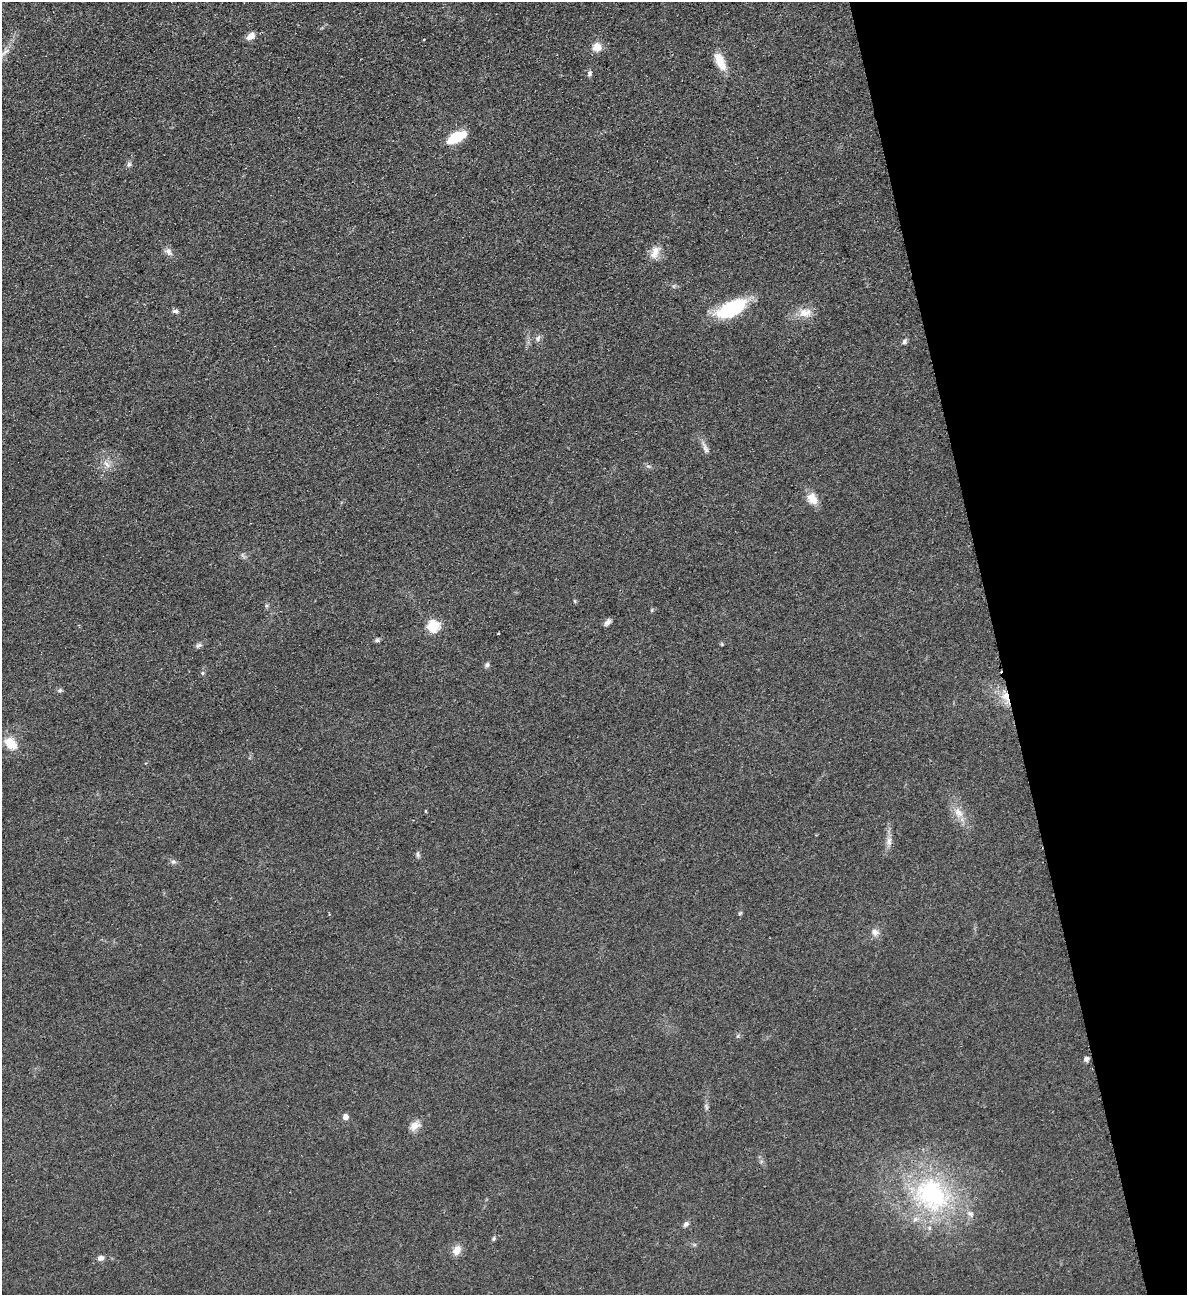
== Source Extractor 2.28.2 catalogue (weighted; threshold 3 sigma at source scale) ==
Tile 12 of 4 x 4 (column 4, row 3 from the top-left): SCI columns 3840-5024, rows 1350-2642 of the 5189 x 5283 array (HDU 1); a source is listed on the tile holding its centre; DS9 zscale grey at full resolution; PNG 1189 x 1297 px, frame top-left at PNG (2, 2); no overlay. Shown black and unused: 16% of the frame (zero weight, under 2 of 3 exposures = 3% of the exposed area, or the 3 px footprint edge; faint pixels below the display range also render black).
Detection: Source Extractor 2.28.2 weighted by HDU 2 'WHT'; one run over the whole footprint, this tile lists its part. Background 0.0822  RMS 0.0093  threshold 0.0419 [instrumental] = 3 sigma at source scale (4.5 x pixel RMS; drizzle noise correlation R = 1.50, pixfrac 1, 0.05/0.05 arcsec/px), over >= 5 px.
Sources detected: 48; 1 cosmic-ray / hot-pixel residue — not listed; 1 inside a brighter listed object's ellipse — not listed separately; the other 46 listed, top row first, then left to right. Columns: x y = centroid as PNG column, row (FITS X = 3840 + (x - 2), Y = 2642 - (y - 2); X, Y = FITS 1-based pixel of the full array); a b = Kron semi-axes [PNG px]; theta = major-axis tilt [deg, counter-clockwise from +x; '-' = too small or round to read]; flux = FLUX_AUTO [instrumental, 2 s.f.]
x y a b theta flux
251 36 10 7 40 6.4
597 47 10 10 - 9.4
5 52 20 5 41 5.5
720 61 25 11 -66 15
589 73 8 6 65 2.3
457 137 21 9 26 25
129 164 8 6 74 2.2
169 252 11 8 -61 4.5
655 252 20 10 67 9
731 309 30 14 27 66
175 311 9 5 6 2.2
805 313 19 12 5 11
538 338 9 6 73 2.7
904 342 7 6 - 2.2
705 448 15 6 -70 4.3
106 464 14 6 -54 5.2
812 499 16 12 -57 10
575 601 6 4 -71 1
607 622 10 6 43 3.2
433 626 6 6 - 80
377 640 6 6 - 1.6
722 644 5 4 - 0.96
199 645 10 5 17 2.4
487 665 7 5 53 2.2
202 673 6 4 -90 1.3
60 690 6 5 - 1.6
1005 696 14 11 -44 12
11 743 16 11 -44 16
426 811 3 2 - 1
958 813 16 9 -45 9.2
889 841 12 7 -90 4.8
418 854 8 5 -87 2
173 862 7 6 - 2.3
740 913 6 4 45 1.1
329 914 3 3 - 0.75
875 932 10 9 - 5.1
737 1036 6 4 69 1.2
1086 1059 6 6 - 2.7
706 1107 10 4 -77 2.1
345 1117 5 5 - 5.7
415 1126 16 10 30 7.1
931 1194 52 42 -38 150
686 1224 8 6 46 2.7
494 1239 7 3 71 1.3
457 1250 14 9 60 7.5
100 1258 7 6 - 3.8
Overlapping masked pixels (flux is a lower limit): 1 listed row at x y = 1005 696